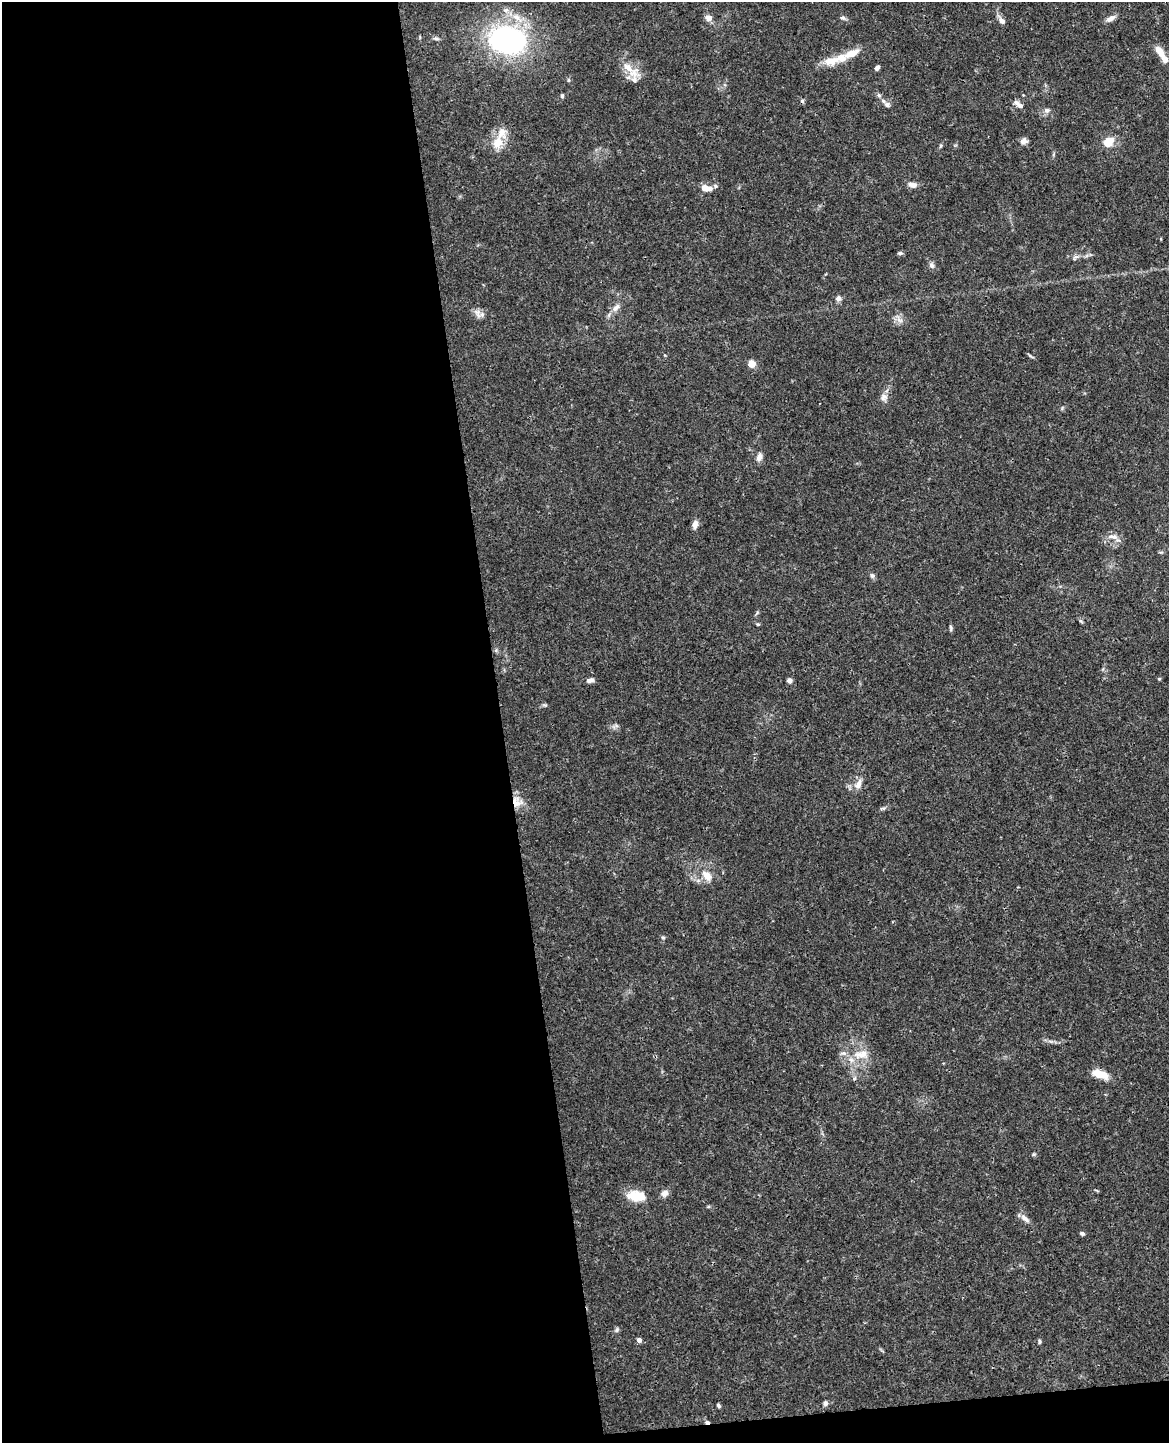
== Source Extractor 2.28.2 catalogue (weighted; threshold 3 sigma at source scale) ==
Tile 9 of 4 x 3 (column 1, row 3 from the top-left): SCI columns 58-1224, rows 144-1584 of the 4785 x 4718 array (HDU 1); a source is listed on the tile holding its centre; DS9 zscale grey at full resolution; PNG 1171 x 1445 px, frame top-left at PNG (2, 2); no overlay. Shown black and unused: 44% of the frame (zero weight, under 3 of 4 exposures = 6% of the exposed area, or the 3 px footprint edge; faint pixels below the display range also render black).
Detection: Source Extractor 2.28.2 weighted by HDU 2 'WHT'; one run over the whole footprint, this tile lists its part. Background 0.0427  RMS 0.003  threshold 0.0134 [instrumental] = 3 sigma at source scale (4.5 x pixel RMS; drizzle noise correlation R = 1.50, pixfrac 1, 0.05/0.05 arcsec/px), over >= 5 px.
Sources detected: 61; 1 cosmic-ray / hot-pixel residue — not listed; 5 inside a brighter listed object's ellipse — not listed separately; the other 55 listed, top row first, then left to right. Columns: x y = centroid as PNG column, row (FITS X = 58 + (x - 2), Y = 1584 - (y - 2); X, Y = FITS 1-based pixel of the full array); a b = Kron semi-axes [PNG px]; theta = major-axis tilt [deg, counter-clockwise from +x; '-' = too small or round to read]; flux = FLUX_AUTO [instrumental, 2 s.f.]
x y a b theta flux
709 18 8 7 - 1.7
843 18 7 6 - 0.67
1110 18 13 6 32 1.5
1002 21 9 7 -44 1.4
436 38 7 4 -1 0.57
508 40 34 24 -9 62
1160 52 18 8 -57 3
852 53 24 9 23 3.9
830 61 21 10 8 4.3
628 67 24 10 -25 4.1
877 68 5 4 - 1
879 95 6 5 - 0.59
562 96 5 4 - 0.47
802 101 6 5 - 0.46
887 104 8 7 - 1.1
1018 104 14 5 -37 1.4
1046 110 8 7 - 1
1024 141 9 7 12 1.3
498 142 22 14 61 5.1
1108 142 13 9 40 4.2
912 185 11 7 -7 1.6
715 186 6 5 - 0.52
704 188 9 8 - 2
900 253 6 4 0 0.58
931 265 8 7 - 0.86
838 298 7 7 - 1
616 308 12 7 48 1.7
477 313 15 7 -67 1.6
752 364 7 7 - 2.6
884 397 10 9 - 1.4
759 457 10 7 69 1.6
695 524 9 6 73 1.7
1112 537 16 5 -7 1.6
872 576 7 5 -68 0.66
758 624 5 4 - 0.36
951 628 10 3 -89 0.53
496 650 6 4 47 0.45
1159 679 5 3 - 0.27
590 680 9 5 16 1.1
789 680 6 5 - 1
858 784 14 8 66 2.1
517 802 17 13 -39 3.9
707 876 14 9 -46 3.3
663 937 5 5 - 0.39
861 1054 22 11 10 4.8
1100 1074 20 9 -18 4.3
664 1193 9 9 - 1.4
636 1196 19 10 -7 7
1025 1218 15 6 -42 1.5
1082 1233 5 4 - 0.62
617 1330 8 3 71 0.46
639 1340 5 5 - 1.1
1039 1342 7 3 -90 0.43
825 1403 7 5 76 0.77
718 1406 5 4 - 0.49
Overlapping masked pixels (flux is a lower limit): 1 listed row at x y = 517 802